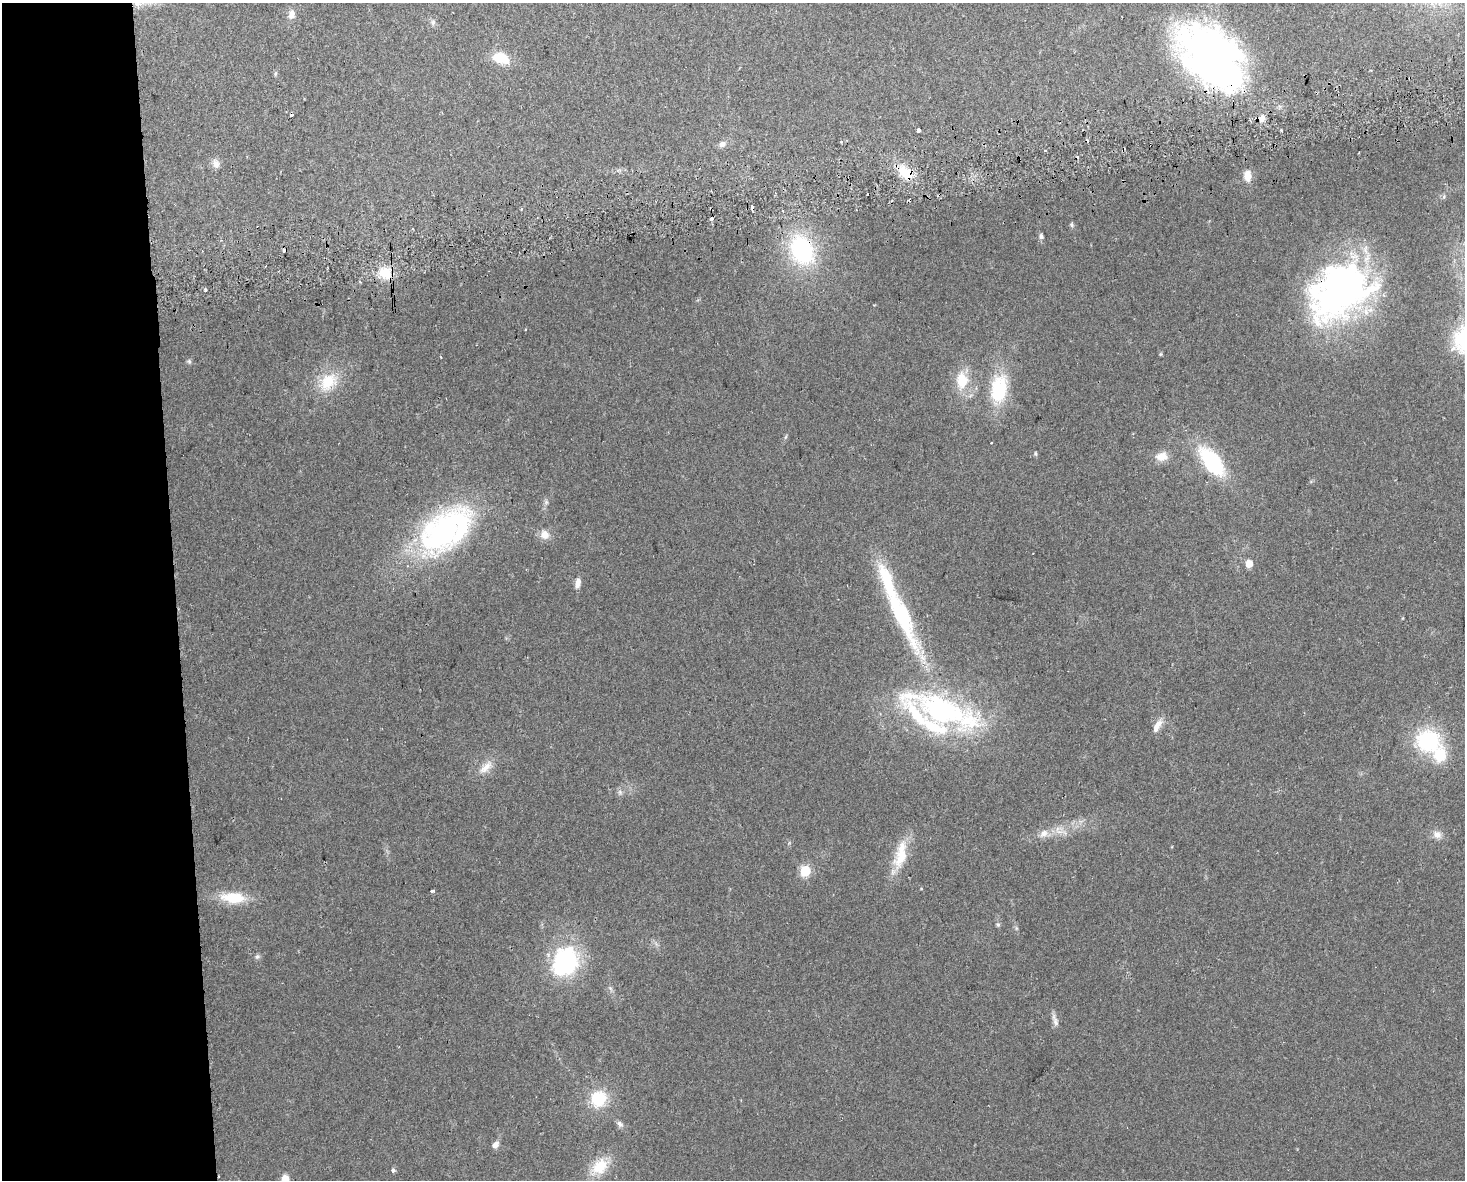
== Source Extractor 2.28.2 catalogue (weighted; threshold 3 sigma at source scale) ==
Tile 7 of 3 x 4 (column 1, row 3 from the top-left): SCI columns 65-1527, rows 1210-2387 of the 4474 x 4775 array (HDU 1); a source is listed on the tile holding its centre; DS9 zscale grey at full resolution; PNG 1467 x 1182 px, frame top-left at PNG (2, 3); no overlay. Shown black and unused: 12% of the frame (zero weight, under 2 of 3 exposures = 2% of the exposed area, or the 3 px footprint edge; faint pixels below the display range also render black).
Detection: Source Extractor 2.28.2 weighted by HDU 2 'WHT'; one run over the whole footprint, this tile lists its part. Background 0.0743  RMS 0.0092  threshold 0.0413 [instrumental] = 3 sigma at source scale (4.5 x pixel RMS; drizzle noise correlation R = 1.50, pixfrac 1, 0.0396/0.0396 arcsec/px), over >= 5 px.
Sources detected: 82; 4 inside a brighter object's white glare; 7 cosmic-ray / hot-pixel residue — not listed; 8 inside a brighter listed object's ellipse — not listed separately; the other 63 listed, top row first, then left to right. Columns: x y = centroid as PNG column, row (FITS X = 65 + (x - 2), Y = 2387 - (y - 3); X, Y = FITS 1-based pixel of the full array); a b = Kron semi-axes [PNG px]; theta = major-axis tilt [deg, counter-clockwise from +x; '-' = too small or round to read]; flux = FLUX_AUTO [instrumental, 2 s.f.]
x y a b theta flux
137 4 12 6 -5 5.5
291 14 12 8 76 5.6
433 22 8 5 -84 2.4
501 58 21 12 -18 21
1210 60 88 48 -49 400
275 73 7 3 71 1.2
918 130 4 3 - 11
1281 130 3 2 - 2
841 142 3 3 - 0.8
722 144 10 8 35 4.2
1045 150 3 2 - 1.2
216 164 13 9 -73 5.2
906 173 23 12 -39 22
1247 176 12 8 -88 9.1
1444 197 6 4 -74 1.3
752 207 4 3 - 8.6
521 209 3 3 - 1.1
711 219 4 3 - 9
1071 225 7 5 -57 1.7
1041 236 6 6 - 2.5
802 250 28 20 -65 100
385 273 19 15 -43 20
205 291 3 3 - 3.6
1342 291 73 51 31 340
1160 354 5 4 - 1
441 358 3 2 - 0.78
189 361 6 5 - 1.7
962 380 20 14 -86 25
328 382 28 20 45 29
999 389 34 19 83 53
785 437 6 4 70 1.2
991 442 3 3 - 1.5
1035 454 7 3 -89 1.2
1161 456 16 12 9 9.8
1212 461 29 14 -52 87
546 502 6 5 - 1.8
442 532 65 47 52 190
545 534 12 11 - 8.4
1249 564 5 5 - 13
578 583 12 6 76 6
900 614 101 20 -65 110
942 711 80 33 -23 200
1157 726 21 8 59 7.9
1428 740 27 24 -24 73
486 767 23 10 43 11
620 792 7 6 - 2.4
1059 832 12 5 -9 5.5
1044 833 12 9 32 6.4
1437 835 12 10 -28 6
901 857 32 17 62 27
805 871 6 5 - 59
432 891 4 3 - 2.4
233 898 25 11 -4 31
998 924 7 5 -69 1.6
257 957 7 6 - 2.1
565 962 30 24 68 110
1055 1020 19 6 -70 4.5
598 1099 19 17 64 33
620 1124 10 6 -44 3.2
495 1145 10 7 50 4.3
600 1166 25 17 47 25
393 1170 3 3 - 4.8
285 1179 9 7 -88 7.8
Overlapping masked pixels (flux is a lower limit): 7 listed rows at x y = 1210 60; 906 173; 752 207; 711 219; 802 250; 385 273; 1342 291
Isophote crosses this tile's border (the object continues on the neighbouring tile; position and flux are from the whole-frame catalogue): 1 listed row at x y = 285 1179